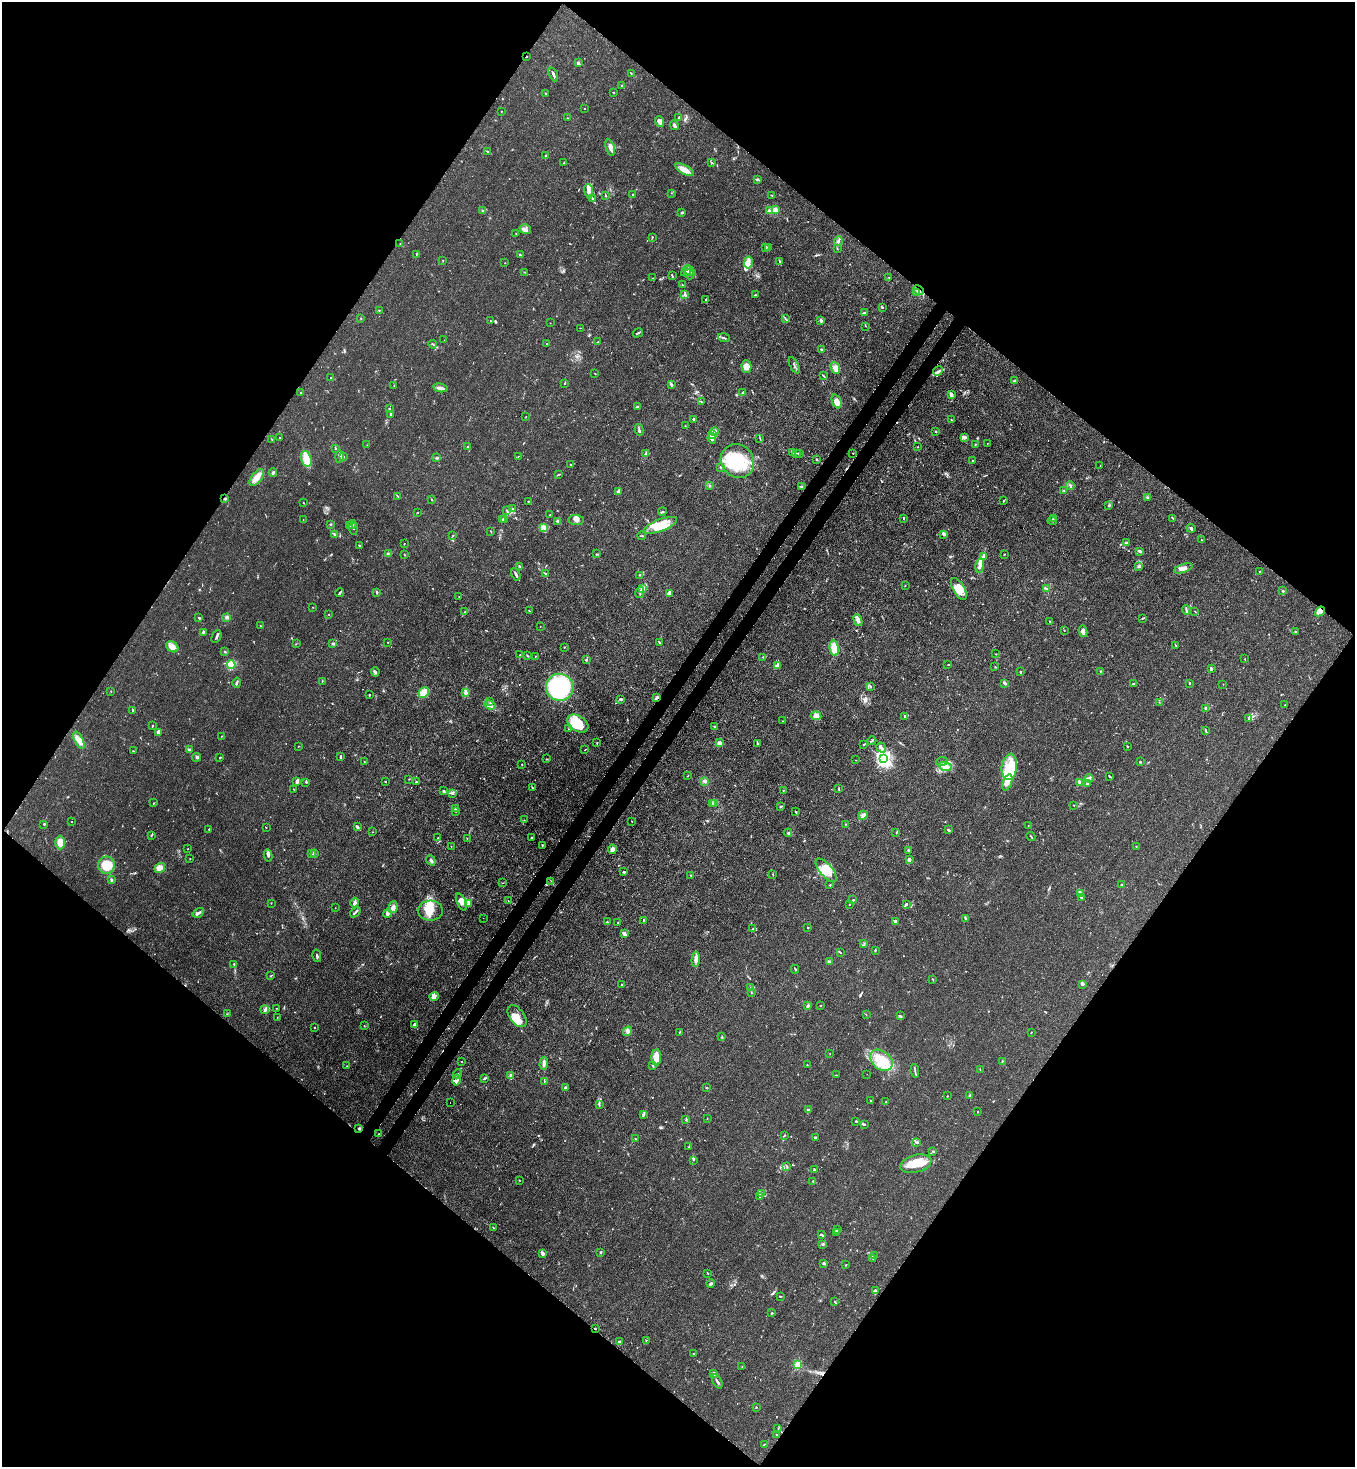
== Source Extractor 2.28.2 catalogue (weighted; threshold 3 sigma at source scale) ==
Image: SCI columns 364-5775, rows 60-5919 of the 6000 x 5977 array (HDU 1 of 3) = the unmasked area's bounding box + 8 px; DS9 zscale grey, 4 x 4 block average (1 PNG px = mean of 4 x 4 image px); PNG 1357 x 1469 px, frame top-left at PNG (2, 2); each listed source drawn as its Kron ellipse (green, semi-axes under 4 px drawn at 4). Shown black and unused: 51% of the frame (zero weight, under 3 of 4 exposures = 7% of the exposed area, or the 3 px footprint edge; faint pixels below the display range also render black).
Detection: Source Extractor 2.28.2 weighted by HDU 2 'WHT'. Background 0.0193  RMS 0.0026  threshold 0.0116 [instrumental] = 3 sigma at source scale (4.5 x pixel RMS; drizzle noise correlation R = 1.50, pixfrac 1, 0.05/0.05 arcsec/px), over >= 5 px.
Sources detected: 773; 3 too faint to see at this stretch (4 x 4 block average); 4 inside a brighter object's white glare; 5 cosmic-ray / hot-pixel residue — neither listed nor drawn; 32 coinciding with a brighter row at this scale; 69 inside a brighter listed object's ellipse — not listed separately; of the other 660, all 500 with FLUX_AUTO >= 0.506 (the completeness limit of this list) listed and drawn (160 fainter detections not listed), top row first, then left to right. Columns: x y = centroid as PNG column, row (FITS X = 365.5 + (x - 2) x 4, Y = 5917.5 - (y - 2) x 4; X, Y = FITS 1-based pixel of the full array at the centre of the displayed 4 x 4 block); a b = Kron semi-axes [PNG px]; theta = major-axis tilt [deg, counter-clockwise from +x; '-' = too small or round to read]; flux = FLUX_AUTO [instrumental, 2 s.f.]
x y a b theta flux
526 56 2 2 - 0.72
578 63 2 2 - 13
631 73 2 2 - 0.79
553 74 7 2 -67 3.4
622 86 3 2 - 2.2
613 92 2 2 - 1.4
545 93 2 2 - 2.6
584 108 2 2 - 0.79
501 111 2 2 - 0.61
567 118 2 2 - 0.57
678 118 3 2 - 1.2
659 122 5 3 - 6.5
674 125 5 2 - 3.3
610 148 8 2 -73 7.7
487 151 3 2 - 1.7
545 155 2 2 - 0.89
564 163 2 2 - 0.67
712 163 2 2 - 0.58
685 170 10 4 -29 14
757 179 3 2 - 2.7
589 191 7 3 -78 6
671 193 2 2 - 0.61
605 195 3 2 - 1.1
632 195 2 2 - 0.71
772 195 3 2 - 1.4
592 198 3 2 - 1.5
775 210 2 2 - 48
482 211 3 2 - 2.1
770 211 2 2 - 27
682 213 2 2 - 10
525 229 5 5 - 6.9
516 233 2 2 - 0.65
652 237 2 2 - 1.2
838 241 5 3 - 3.1
400 244 2 2 - 0.55
766 247 2 2 - 0.99
768 247 2 2 - 2.2
837 249 2 2 - 0.61
416 254 2 2 - 1.4
520 255 3 2 - 1.3
443 260 2 2 - 0.71
780 261 2 2 - 0.78
505 263 2 2 - 0.62
748 263 6 4 80 8
686 271 6 3 47 4.4
690 271 6 3 -31 4.1
524 272 3 2 - 0.93
689 274 5 2 - 2.8
672 276 4 2 - 1.4
889 277 2 2 - 1
653 278 2 2 - 0.55
682 285 2 2 - 0.98
919 290 5 2 - 4.2
917 292 3 2 - 2.1
684 294 2 2 - 1.1
755 295 2 2 - 1.4
706 299 2 2 - 1
882 307 3 2 - 1.4
379 310 2 2 - 0.82
865 313 4 3 - 2
361 318 2 2 - 0.53
785 318 3 2 - 1.4
821 320 2 2 - 4.2
490 321 2 2 - 0.6
550 323 2 2 - 0.6
866 326 2 2 - 0.86
580 328 2 2 - 0.66
638 333 5 2 - 1.9
724 338 6 2 -18 2.7
444 340 2 2 - 0.54
598 342 3 2 - 0.99
433 344 4 2 - 1.1
547 344 2 2 - 0.93
821 350 3 2 - 1.8
794 365 9 2 -64 2.9
746 367 6 5 - 11
835 368 6 4 -67 7.6
938 371 5 2 - 3.3
595 374 2 2 - 0.66
824 376 2 2 - 0.93
331 378 2 2 - 0.54
1014 381 2 2 - 4.2
565 384 2 2 - 0.95
672 384 3 2 - 1.3
394 386 2 2 - 0.57
440 388 7 2 -11 6.9
743 392 3 2 - 1.5
300 393 2 2 - 0.57
951 395 4 2 - 6
701 401 3 2 - 1.1
837 401 7 4 -68 11
637 407 3 2 - 1.5
389 409 2 2 - 1.5
390 414 3 2 - 1.8
526 417 2 2 - 0.64
694 419 2 2 - 17
951 420 2 2 - 0.83
685 425 2 2 - 0.56
639 430 6 2 -78 2.4
935 431 2 2 - 0.6
714 432 3 2 - 13
712 434 4 2 - 20
965 437 4 2 - 6.9
280 438 2 2 - 0.53
712 438 5 2 - 5.9
760 438 2 2 - 0.79
272 440 3 2 - 0.97
975 444 2 2 - 1.2
987 444 2 2 - 0.57
367 445 2 2 - 0.58
468 447 2 2 - 2.1
917 447 2 2 - 0.52
335 448 3 2 - 0.95
792 452 3 2 - 1.2
796 453 2 2 - 0.98
799 453 2 2 - 0.81
853 453 2 2 - 0.55
645 454 3 2 - 1.8
339 456 6 2 89 5.5
343 456 4 2 - 2.2
518 456 2 2 - 0.53
437 458 4 2 - 1.7
306 459 8 5 -73 27
816 459 2 2 - 1.3
737 461 18 16 -47 73
973 461 2 2 - 4.2
570 464 3 2 - 0.63
1100 466 2 2 - 0.65
721 467 3 2 - 1.6
273 473 4 2 - 2.4
558 474 2 2 - 0.74
257 477 10 5 51 16
709 485 2 2 - 1.2
1070 485 4 3 - 2.3
802 486 3 2 - 1.4
1064 490 2 2 - 0.91
618 491 3 2 - 1.4
398 496 3 2 - 1
1148 498 2 2 - 1.4
225 499 2 2 - 2.5
431 499 2 2 - 0.87
1004 500 3 2 - 1.1
528 501 2 2 - 1
304 503 2 2 - 0.78
1109 505 3 2 - 1.9
512 509 2 2 - 0.81
507 510 3 2 - 1.2
662 512 4 2 - 1.6
417 513 2 2 - 0.97
550 515 2 2 - 0.54
904 518 3 2 - 1
1053 518 2 2 - 0.78
1173 518 3 2 - 1.7
303 519 2 2 - 0.7
502 519 3 2 - 0.9
504 519 3 2 - 1.5
576 520 8 5 -4 6.5
558 521 3 2 - 2.3
1052 521 4 2 - 1.8
331 524 2 2 - 3.6
352 524 4 2 - 3.8
660 525 18 6 21 26
349 526 2 2 - 1.1
544 527 2 2 - 1.9
1191 528 4 2 - 2.8
353 529 6 2 -85 1.4
491 532 3 2 - 0.8
944 534 3 2 - 4.4
334 535 3 2 - 1.4
453 535 2 2 - 0.97
642 536 4 2 - 1.4
1201 540 2 2 - 0.82
1126 543 2 2 - 5.1
404 544 2 2 - 0.86
360 546 3 2 - 1
1140 551 4 2 - 3.4
388 553 3 2 - 1.4
596 554 2 2 - 0.84
1004 554 2 2 - 0.83
405 555 2 2 - 0.7
983 557 4 3 - 2.8
980 565 7 3 81 11
520 566 4 2 - 1.6
1139 566 3 2 - 2.8
1183 568 9 3 19 8.5
1259 571 2 2 - 0.66
516 574 6 2 -65 3.7
546 574 3 2 - 1.1
639 575 2 2 - 0.92
905 585 2 2 - 0.52
642 588 3 2 - 3
959 589 12 5 -59 18
1046 589 3 2 - 1.2
1283 591 2 2 - 1.8
377 592 3 2 - 2.4
640 592 6 2 78 2.5
340 593 4 2 - 2.4
669 594 3 2 - 1.4
459 597 2 2 - 0.76
312 607 2 2 - 0.55
1186 610 5 2 - 2.6
529 611 2 2 - 0.87
1195 611 3 2 - 0.8
1320 611 5 4 - 6.4
465 612 2 2 - 0.63
329 614 2 2 - 0.67
227 617 4 3 - 2.7
199 618 3 3 - 1.6
1143 618 4 2 - 2
858 620 6 4 -66 6.3
1050 621 2 2 - 0.62
261 626 2 2 - 0.68
540 626 2 2 - 0.82
1064 630 2 2 - 0.75
1083 631 6 2 -79 7.5
203 632 3 2 - 2
1295 632 2 2 - 1.2
216 636 7 2 65 3.3
388 642 2 2 - 0.56
659 642 2 2 - 1.9
333 643 3 2 - 2.5
296 644 2 2 - 0.62
1176 646 3 2 - 1.1
172 647 6 5 - 12
564 647 2 2 - 1.7
834 648 8 4 -83 20
225 652 3 2 - 1.1
996 654 2 2 - 0.7
520 655 2 2 - 0.97
527 656 3 2 - 1.2
535 656 2 2 - 0.55
762 657 2 2 - 0.86
586 659 2 2 - 0.92
1245 659 2 2 - 0.68
231 665 4 4 - 35
777 665 3 3 - 6.9
948 665 2 2 - 0.7
995 667 2 2 - 0.61
1211 669 4 2 - 2.5
1100 671 2 2 - 0.59
375 672 5 2 - 2.7
1020 672 2 2 - 2.1
322 681 2 2 - 0.81
237 683 5 2 - 1.9
1004 683 4 3 - 2.4
1190 683 2 2 - 2
1133 684 2 2 - 1.2
1223 684 2 2 - 0.54
871 686 2 2 - 0.94
560 687 14 13 - 230
111 691 2 2 - 0.67
424 692 5 4 - 14
465 692 2 2 - 0.96
369 695 2 2 - 1.4
657 697 3 2 - 2.5
621 699 3 2 - 2.2
490 701 2 2 - 0.6
1159 702 2 2 - 0.62
490 705 6 3 -23 4
1285 705 2 2 - 0.84
1205 708 2 2 - 8
132 710 4 2 - 1.7
816 716 5 4 - 8
905 716 4 2 - 3.6
1249 719 3 3 - 2.5
782 721 2 2 - 0.85
578 724 11 7 -33 34
152 726 2 2 - 1.6
714 727 2 2 - 0.79
569 729 2 2 - 0.53
1205 730 4 2 - 1.1
158 732 3 2 - 8.1
221 736 2 2 - 0.56
79 740 9 4 -63 13
872 741 4 2 - 1.4
597 743 2 2 - 0.79
719 743 3 3 - 4.4
757 744 3 2 - 1.9
864 744 3 2 - 1.2
298 746 2 2 - 0.52
1128 746 3 2 - 1.1
881 748 5 3 - 4.6
189 749 3 3 - 2.3
585 750 2 2 - 0.78
133 751 2 2 - 0.88
197 757 4 3 - 4.3
340 757 3 2 - 2.8
220 758 2 2 - 1.3
546 759 2 2 - 1.2
884 759 3 2 - 480
856 760 2 2 - 0.67
364 761 2 2 - 0.63
942 761 6 2 8 2.9
1140 762 3 2 - 0.97
522 764 2 2 - 0.92
945 767 7 4 -21 14
1009 767 13 7 84 28
687 776 2 2 - 0.81
1110 776 3 2 - 1.6
1089 778 4 2 - 3.8
409 779 2 2 - 0.77
297 781 4 2 - 6.3
416 781 3 2 - 1.2
705 781 4 3 - 3.6
306 782 3 2 - 1
385 782 2 2 - 3.4
1007 782 8 4 70 10
1080 782 4 2 - 9.5
1087 784 3 2 - 3.2
532 787 3 2 - 1.2
294 789 3 2 - 0.71
839 789 4 2 - 1.5
443 791 2 2 - 1.2
783 791 2 2 - 0.79
452 793 4 2 - 1.3
154 803 2 2 - 0.69
712 803 2 2 - 0.81
715 804 2 2 - 1.1
1074 805 2 2 - 0.86
781 807 2 2 - 1.3
455 809 2 2 - 1.1
455 811 2 2 - 0.61
796 812 3 2 - 1.5
863 815 5 4 - 4.9
524 820 2 2 - 0.66
632 821 2 2 - 0.54
71 822 2 2 - 0.76
44 824 3 2 - 1.3
846 824 3 2 - 0.93
358 826 2 2 - 0.73
1028 826 2 2 - 0.73
266 827 2 2 - 0.56
209 829 2 2 - 1.6
949 830 3 2 - 2.3
372 832 2 2 - 0.59
788 833 4 3 - 2.7
896 833 2 2 - 0.63
151 835 3 2 - 1.3
1031 836 4 2 - 1.5
438 838 2 2 - 2.6
467 838 2 2 - 0.56
531 838 3 2 - 0.69
60 842 7 5 90 13
542 845 2 2 - 0.79
451 846 2 2 - 0.69
1136 846 2 2 - 0.69
188 849 2 2 - 0.65
612 849 5 3 - 5.9
909 850 3 2 - 2.6
311 854 2 2 - 0.9
314 854 3 2 - 1.3
268 855 6 3 -78 3.4
190 859 2 2 - 0.61
909 859 3 2 - 5.5
431 860 5 3 - 3.3
106 865 8 8 - 30
160 868 5 4 - 9.3
826 870 14 6 -49 21
623 872 3 2 - 1.5
773 874 3 2 - 0.63
691 875 2 2 - 1.4
111 880 3 2 - 1.8
551 881 2 2 - 0.63
502 883 2 2 - 0.57
830 885 2 2 - 1.1
1122 885 3 2 - 2
1080 894 3 2 - 1.6
1081 898 3 2 - 1.9
853 900 2 2 - 1.3
508 901 2 2 - 0.68
461 902 9 4 -64 10
271 903 2 2 - 0.79
354 903 5 3 - 4.4
468 904 3 2 - 1.9
850 904 2 2 - 1.1
906 904 2 2 - 4.5
393 907 6 4 75 6.9
335 908 2 2 - 0.52
430 911 12 10 2 21
355 912 6 2 40 2.7
198 913 6 2 33 4.1
388 914 4 4 - 2.9
483 918 2 2 - 0.54
965 918 3 2 - 1.2
643 920 2 2 - 0.65
895 921 2 2 - 14
607 922 2 2 - 1.1
618 923 2 2 - 0.81
808 928 2 2 - 1.2
753 929 4 2 - 1.5
625 934 3 3 - 3.5
864 944 2 2 - 0.61
875 950 2 2 - 1.4
841 953 2 2 - 0.73
317 956 6 2 -78 3
696 959 7 4 88 5.9
829 961 4 3 - 1.9
234 964 2 2 - 1.6
795 969 4 2 - 1.6
270 976 3 2 - 1
933 979 3 2 - 0.99
1083 984 4 2 - 1.5
622 985 3 2 - 1.5
750 988 4 2 - 1.2
751 993 2 2 - 0.59
434 996 5 3 - 4.2
808 1006 3 2 - 2.2
821 1006 2 2 - 3.1
276 1008 2 2 - 0.56
265 1010 4 4 - 4
227 1014 2 2 - 0.55
866 1014 2 2 - 0.66
517 1016 12 7 -53 16
900 1016 3 2 - 1.4
277 1017 2 2 - 0.53
364 1025 2 2 - 0.56
414 1025 3 2 - 3.7
314 1027 2 2 - 1.1
627 1031 5 4 - 4.4
1031 1032 2 2 - 0.65
679 1033 4 2 - 0.74
722 1037 4 2 - 1.6
830 1054 2 2 - 0.56
656 1057 8 5 88 16
881 1060 12 9 -38 40
1002 1061 3 2 - 1.2
461 1062 2 2 - 0.55
544 1063 6 3 86 6.3
807 1065 2 2 - 0.54
347 1066 2 2 - 0.65
653 1066 4 2 - 2.4
980 1070 3 2 - 0.78
915 1071 7 2 -83 2.2
457 1074 5 2 - 1.8
867 1074 2 2 - 0.57
836 1075 2 2 - 0.57
510 1076 4 2 - 1.5
485 1078 3 2 - 2
456 1080 5 3 - 5.4
544 1081 2 2 - 0.89
566 1088 4 2 - 1.7
707 1088 2 2 - 0.86
948 1096 2 2 - 0.54
970 1096 4 2 - 2.5
871 1100 2 2 - 0.75
886 1101 2 2 - 0.53
450 1102 2 2 - 0.65
599 1105 2 2 - 0.58
809 1110 3 2 - 3.6
978 1111 2 2 - 0.67
643 1115 3 2 - 2.9
707 1118 2 2 - 0.54
686 1120 3 2 - 1.5
856 1121 2 2 - 2
864 1124 3 2 - 1.5
359 1128 2 2 - 1.1
379 1134 2 2 - 0.6
784 1135 3 2 - 1.1
815 1137 3 2 - 2.3
636 1139 2 2 - 0.51
917 1142 4 2 - 2.7
689 1147 3 2 - 1.3
932 1151 4 2 - 1
693 1160 2 2 - 0.51
916 1164 16 8 14 35
787 1166 2 2 - 0.74
814 1170 4 2 - 2.2
519 1180 2 2 - 0.61
813 1181 3 2 - 0.97
762 1194 3 2 - 1.1
759 1196 3 2 - 0.89
494 1228 3 2 - 0.64
837 1229 2 2 - 1.6
836 1232 3 2 - 1.8
821 1234 3 2 - 1.2
823 1244 2 2 - 6.1
601 1252 2 2 - 2.6
542 1253 2 2 - 1.4
874 1256 2 2 - 0.79
873 1258 4 2 - 1.3
824 1263 4 2 - 2.6
846 1265 2 2 - 1.2
708 1273 2 2 - 0.64
711 1284 4 2 - 3.1
875 1290 3 2 - 2.2
780 1296 3 2 - 1.3
835 1302 2 2 - 0.57
772 1313 3 2 - 1.1
595 1329 2 2 - 1.1
646 1340 2 2 - 0.87
619 1342 2 2 - 3
694 1354 2 2 - 0.99
798 1365 2 2 - 64
742 1367 2 2 - 0.82
714 1374 2 2 - 6.9
717 1381 8 2 -62 3.8
756 1407 2 2 - 0.92
778 1429 2 2 - 0.55
776 1435 2 2 - 0.77
764 1444 3 2 - 0.83
Overlapping masked pixels (flux is a lower limit): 6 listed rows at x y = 526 56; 919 290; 225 499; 1320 611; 657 697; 595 1329
Diffuse or blended objects may show on this block-average render without a row.